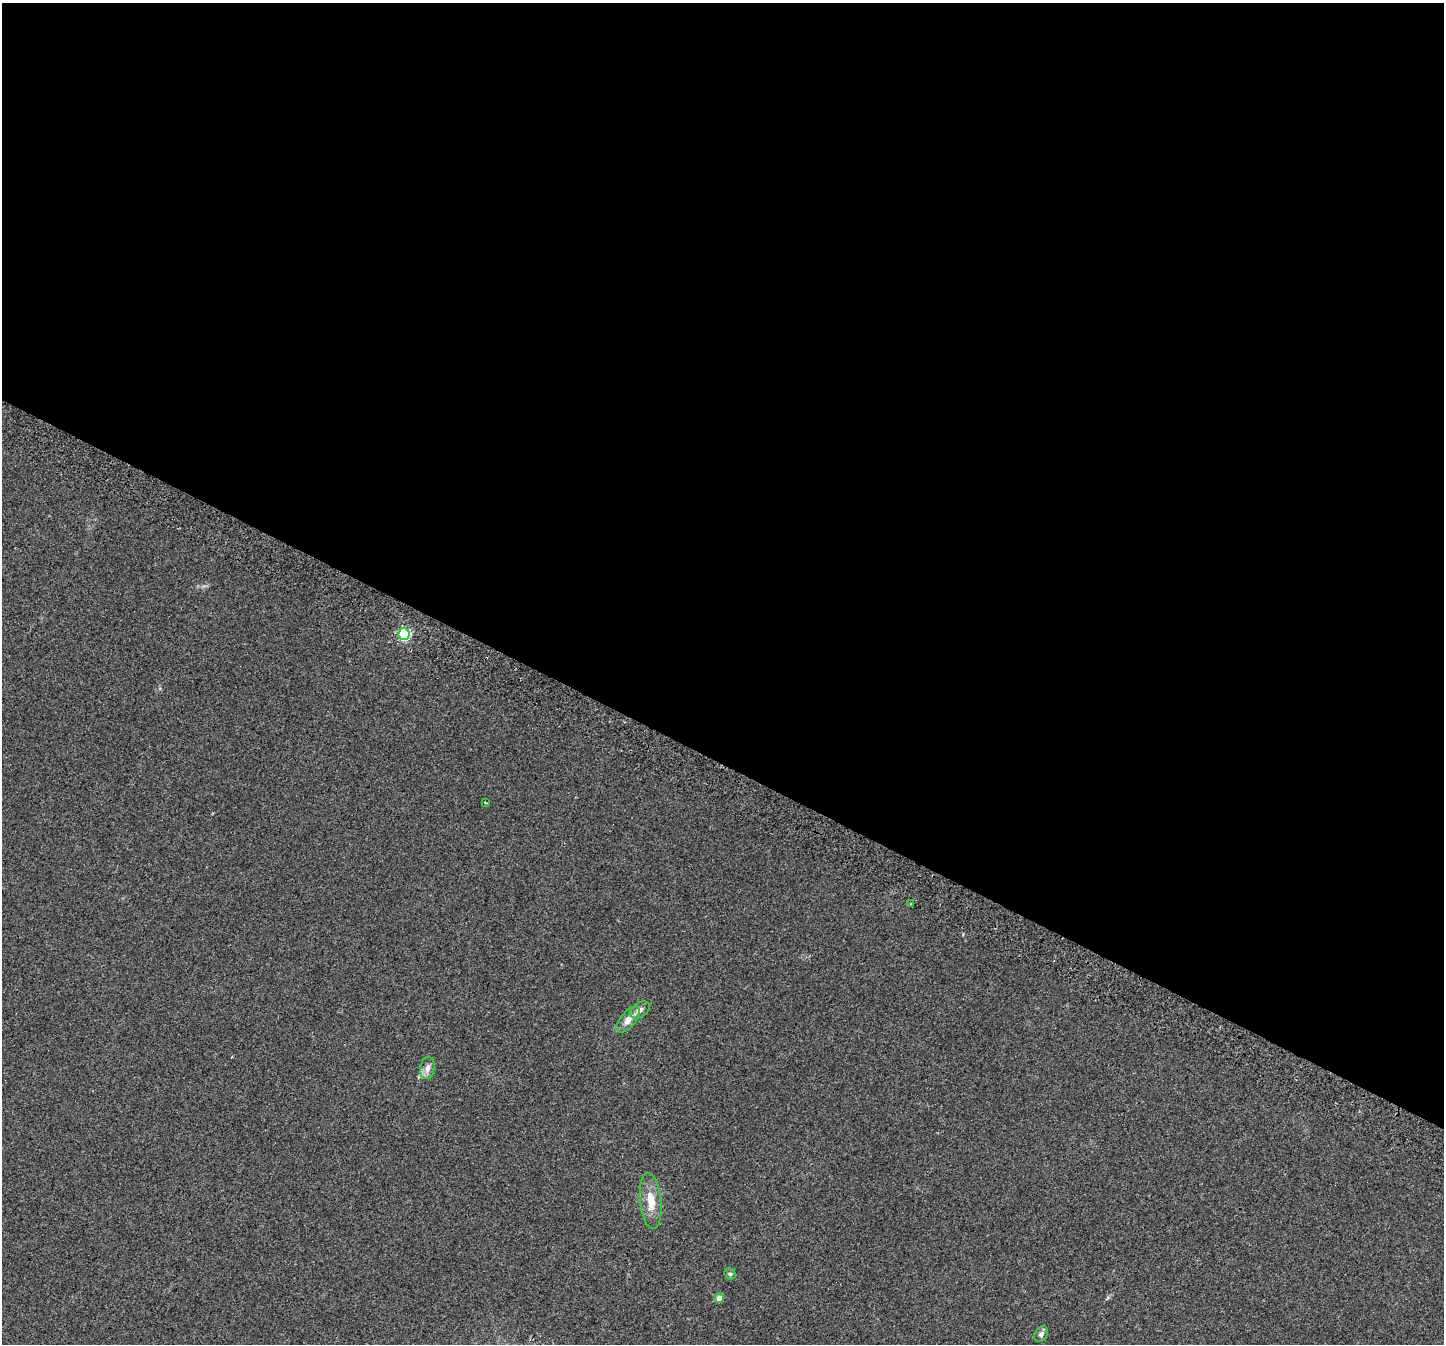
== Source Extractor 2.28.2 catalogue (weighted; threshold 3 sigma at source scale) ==
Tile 3 of 4 x 4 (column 3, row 1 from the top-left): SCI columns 2950-4391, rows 4369-5710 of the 5890 x 5987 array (HDU 1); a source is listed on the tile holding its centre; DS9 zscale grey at full resolution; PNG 1446 x 1346 px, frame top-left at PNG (2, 3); each listed source drawn as its Kron ellipse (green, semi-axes under 4 px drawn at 4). Shown black and unused: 57% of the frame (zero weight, under 2 of 3 exposures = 4% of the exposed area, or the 3 px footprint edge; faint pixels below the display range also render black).
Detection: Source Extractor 2.28.2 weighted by HDU 2 'WHT'; one run over the whole footprint, this tile lists its part. Background 0.0629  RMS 0.0063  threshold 0.0284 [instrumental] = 3 sigma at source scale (4.5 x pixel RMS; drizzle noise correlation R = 1.50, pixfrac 1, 0.0396/0.0396 arcsec/px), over >= 5 px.
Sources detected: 11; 1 cosmic-ray / hot-pixel residue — neither listed nor drawn; the other 10 listed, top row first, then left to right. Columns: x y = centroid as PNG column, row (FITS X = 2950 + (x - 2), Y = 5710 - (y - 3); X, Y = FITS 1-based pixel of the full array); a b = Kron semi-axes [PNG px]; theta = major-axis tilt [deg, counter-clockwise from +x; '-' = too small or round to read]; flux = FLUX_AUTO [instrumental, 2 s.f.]
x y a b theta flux
404 634 6 5 - 76
485 802 4 3 - 0.75
911 904 3 3 - 4
640 1010 11 7 35 2.6
628 1020 15 7 51 5.4
427 1068 11 7 80 3.5
651 1201 28 10 -84 11
730 1274 6 5 - 1
719 1298 5 4 - 5.8
1041 1334 8 6 59 1.9